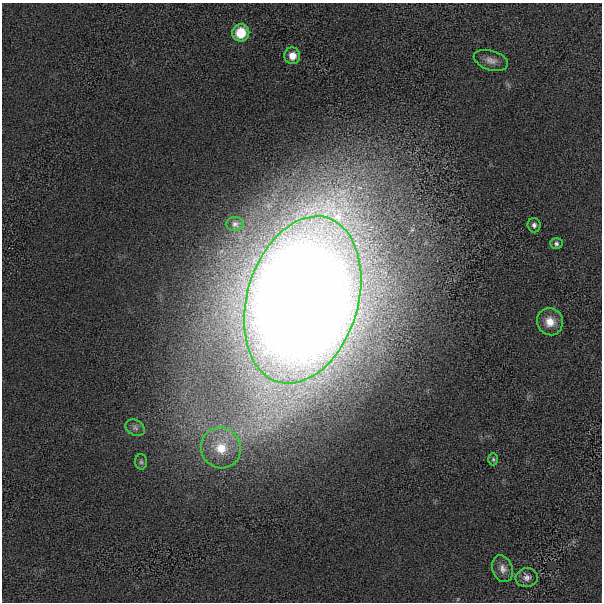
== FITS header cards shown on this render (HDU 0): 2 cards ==
NAXIS1  =                  600 / length of data axis 1
NAXIS2  =                  600 / length of data axis 2

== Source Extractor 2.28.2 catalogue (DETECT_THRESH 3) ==
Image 600 x 600 px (HDU 0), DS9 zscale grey, 1 PNG px = 1 image px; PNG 604 x 604 px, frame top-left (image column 1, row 600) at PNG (2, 3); each listed source drawn as its Kron ellipse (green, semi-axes under 4 px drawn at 4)
Background -8.88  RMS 240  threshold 716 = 3 sigma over >= 5 px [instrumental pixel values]
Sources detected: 14; all 14 listed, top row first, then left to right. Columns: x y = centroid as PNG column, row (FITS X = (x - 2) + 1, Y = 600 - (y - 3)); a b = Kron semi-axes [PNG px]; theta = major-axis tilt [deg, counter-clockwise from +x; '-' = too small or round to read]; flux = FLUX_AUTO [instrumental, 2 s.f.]
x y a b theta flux
241 33 9 8 - 5.1e+05
292 56 8 8 - 1.7e+05
491 60 18 9 -17 1.2e+05
235 224 8 7 - 4.8e+04
534 225 7 6 - 5.3e+04
556 244 6 5 - 3.9e+04
303 300 86 55 73 6.7e+07
550 322 14 13 - 2.3e+05
135 428 10 7 -32 6.5e+04
221 448 20 20 - 5.6e+05
493 459 6 5 - 2.7e+04
141 462 7 6 - 3.7e+04
503 569 14 10 -69 1.1e+05
527 578 11 9 8 8.6e+04